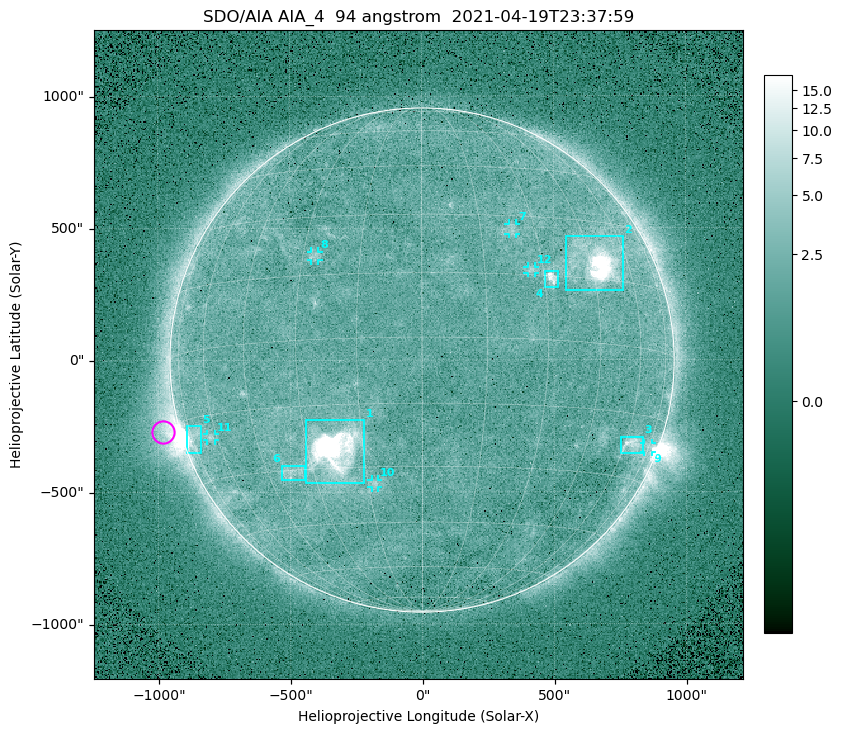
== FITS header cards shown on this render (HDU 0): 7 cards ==
TELESCOP= 'SDO/AIA '
INSTRUME= 'AIA_4   '
WAVELNTH=                   94
WAVEUNIT= 'angstrom'
DATE-OBS= '2021-04-19T23:37:59.12'
CTYPE1  = 'HPLN-TAN'
CTYPE2  = 'HPLT-TAN'

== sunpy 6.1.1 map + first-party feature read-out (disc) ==
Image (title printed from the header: SDO/AIA AIA_4  94 angstrom  2021-04-19T23:37:59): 512 x 512 px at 4.8 arcsec/px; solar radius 955 arcsec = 199 px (full disc in frame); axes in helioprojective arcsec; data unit not stated in the header (colour bar unlabelled)
Orientation: roll -0.137 deg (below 1 deg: not rotated)
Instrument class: DISC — disc imager (sunpy class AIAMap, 94 A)
Bright regions (active regions / flare kernels): reference = the median radial profile (limb darkening/brightening removed); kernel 5 px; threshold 5 sigma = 2.53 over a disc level ~1.77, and >= 1.15x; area >= 9 px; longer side >= 5 px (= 24 arcsec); searched inside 0.97 R_sun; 12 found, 12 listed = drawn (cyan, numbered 1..; 6 of them under ~33 arcsec drawn as corner ticks so the feature stays visible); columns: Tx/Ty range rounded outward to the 10 arcsec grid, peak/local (2 s.f.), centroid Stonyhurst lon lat
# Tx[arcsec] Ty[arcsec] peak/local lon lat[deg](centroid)
1 -440..-220 -470..-220 1030 -23 -26
2 540..760 260..470 65 +47 +19
3 750..840 -360..-290 4.6 +64 -22
4 460..520 270..340 7 +32 +14
5 -900..-840 -350..-250 5.8 -73 -19
6 -540..-440 -450..-400 3 -36 -30
7 330..360 470..520 2.7 +23 +26
8 -420..-390 380..410 2.9 -27 +20
9 840..870 -350..-310 3.1 +74 -22
10 -190..-170 -480..-450 3.1 -13 -34
11 -820..-780 -300..-280 3 -63 -20
12 400..430 330..360 3 +27 +16
Off-limb structures (1.02-1.3 R_sun): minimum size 50 px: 5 found; the strongest spans PA ~90..115 deg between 1.02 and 1.22 R_sun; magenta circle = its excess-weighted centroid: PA ~105 deg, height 1.07 R_sun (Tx ~-980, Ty ~-270 arcsec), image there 4.6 x the reference